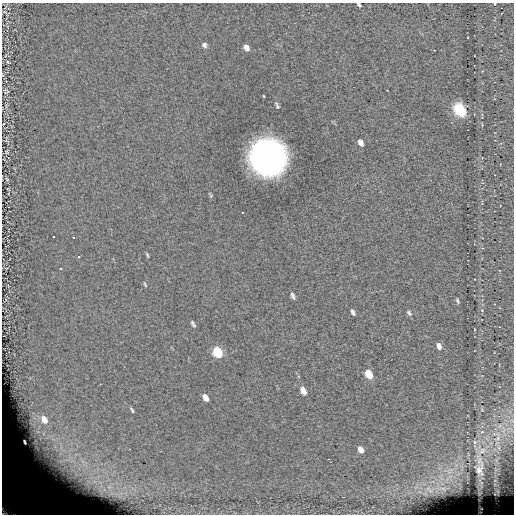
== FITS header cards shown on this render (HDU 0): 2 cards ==
NAXIS1  =                  512 / length of data axis 1
NAXIS2  =                  512 / length of data axis 2

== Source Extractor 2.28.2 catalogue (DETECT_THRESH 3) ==
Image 512 x 512 px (HDU 0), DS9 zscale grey, 1 PNG px = 1 image px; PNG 516 x 516 px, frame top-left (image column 1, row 512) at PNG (2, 3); no overlay
Background 0.137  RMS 7.8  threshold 23.5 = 3 sigma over >= 5 px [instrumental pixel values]
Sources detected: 40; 1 with non-positive FLUX_AUTO (blend fragments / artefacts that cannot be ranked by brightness) is not listed; the other 39 listed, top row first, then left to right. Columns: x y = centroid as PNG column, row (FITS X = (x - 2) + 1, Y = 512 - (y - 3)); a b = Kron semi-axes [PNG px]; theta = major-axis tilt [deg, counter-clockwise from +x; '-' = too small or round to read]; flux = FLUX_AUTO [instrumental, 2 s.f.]
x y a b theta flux
359 5 5 3 - 1000
5 12 8 3 -32 570
204 45 7 6 - 1400
246 47 6 5 - 2900
8 62 4 3 - 490
6 91 6 5 - 720
264 96 3 2 - 440
277 106 9 4 -68 970
460 110 11 8 -57 21000
361 142 7 4 -65 2300
7 152 5 3 - 460
268 157 24 23 - 290000
211 195 7 4 -57 670
53 236 3 3 - 13000
73 238 3 3 - 13000
46 255 2 2 - 13000
147 255 7 3 -72 680
79 257 3 3 - 13000
61 269 3 3 - 13000
145 285 7 3 -63 600
293 296 7 4 -66 1400
457 301 6 3 -70 750
482 310 4 4 - 440
353 312 6 3 -62 1200
409 313 7 5 -58 1100
194 325 6 5 - 1100
439 346 7 5 -73 2400
218 352 8 5 -60 49000
369 374 7 5 -62 16000
303 391 7 5 -60 4700
205 398 7 4 -61 4700
132 410 7 3 -62 840
44 420 9 6 -63 6200
25 442 5 3 - 1400
475 442 5 3 - 490
361 450 6 4 -61 4900
479 470 6 4 52 1500
13 493 10 7 -7 1400
10 508 27 16 -25 68000
At the frame edge (FLAGS 8, measured only in part): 2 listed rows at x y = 359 5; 10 508
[1 non-positive-flux detection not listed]